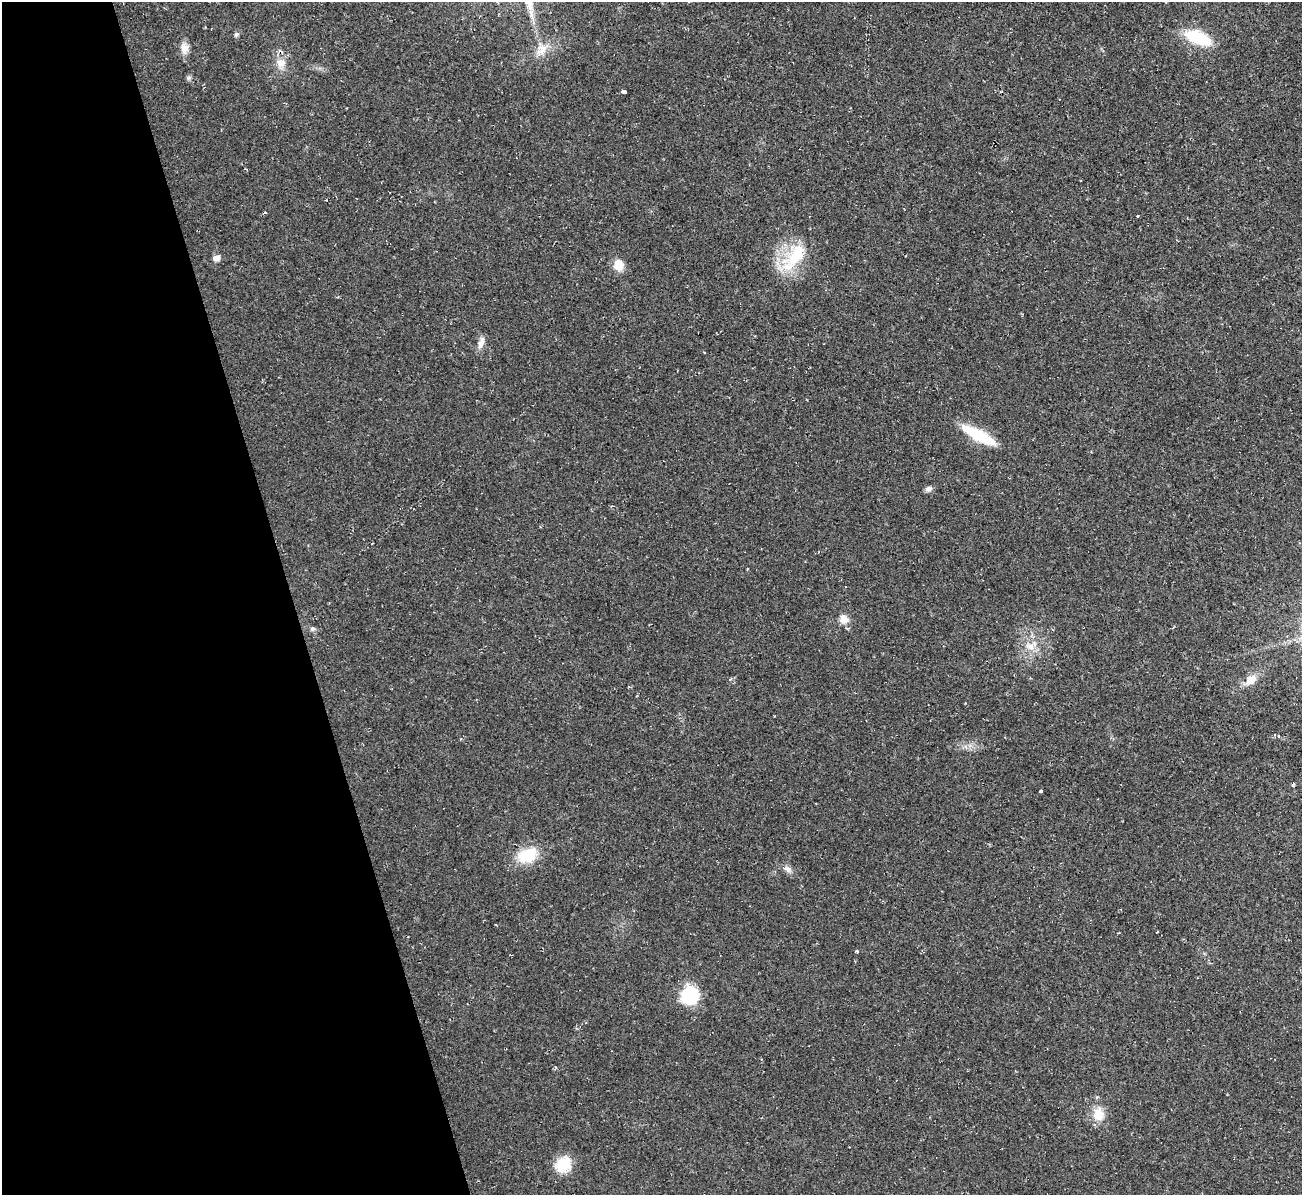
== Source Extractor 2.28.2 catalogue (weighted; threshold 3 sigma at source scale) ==
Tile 5 of 4 x 4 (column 1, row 2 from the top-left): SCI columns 1-1300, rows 2530-3722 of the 5198 x 5179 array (HDU 1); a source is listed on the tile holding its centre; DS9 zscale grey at full resolution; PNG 1304 x 1197 px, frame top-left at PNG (2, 2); no overlay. Shown black and unused: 22% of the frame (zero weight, under 2 of 3 exposures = <1% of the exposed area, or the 3 px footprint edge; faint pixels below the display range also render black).
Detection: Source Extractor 2.28.2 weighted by HDU 2 'WHT'; one run over the whole footprint, this tile lists its part. Background 0.0232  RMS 0.0062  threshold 0.0278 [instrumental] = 3 sigma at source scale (4.5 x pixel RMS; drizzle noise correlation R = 1.50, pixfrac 1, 0.05/0.05 arcsec/px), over >= 5 px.
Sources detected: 28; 1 inside a brighter listed object's ellipse — not listed separately; the other 27 listed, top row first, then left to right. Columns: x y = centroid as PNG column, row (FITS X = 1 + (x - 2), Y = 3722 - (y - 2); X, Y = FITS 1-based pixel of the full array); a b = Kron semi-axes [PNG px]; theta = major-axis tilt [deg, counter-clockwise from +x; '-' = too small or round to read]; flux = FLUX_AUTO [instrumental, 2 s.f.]
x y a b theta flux
236 34 8 5 48 1.3
1198 38 29 13 -21 29
184 48 15 11 -89 5.1
542 49 19 13 61 8.3
281 63 13 12 - 6.6
188 78 7 5 -47 1.3
623 91 4 3 - 13
1138 216 3 3 - 1.3
795 256 46 19 58 31
216 258 9 8 - 3.2
618 265 8 7 - 15
481 343 17 7 71 4
979 435 43 11 -28 23
929 489 9 7 24 2.1
844 619 13 12 - 5.3
312 629 7 6 - 1.4
1030 646 15 10 -32 6.7
730 679 5 4 - 0.78
1251 680 17 11 41 7.3
1279 736 4 3 - 1.3
1040 791 3 3 - 10
527 856 21 15 17 22
788 869 11 7 -38 2.9
1157 932 3 2 - 0.73
690 995 10 9 - 67
1099 1114 16 13 -88 11
563 1165 20 15 48 17
Unlisted compact peaks at least as high as the median listed source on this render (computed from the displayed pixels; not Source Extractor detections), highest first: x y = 857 951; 1293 785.